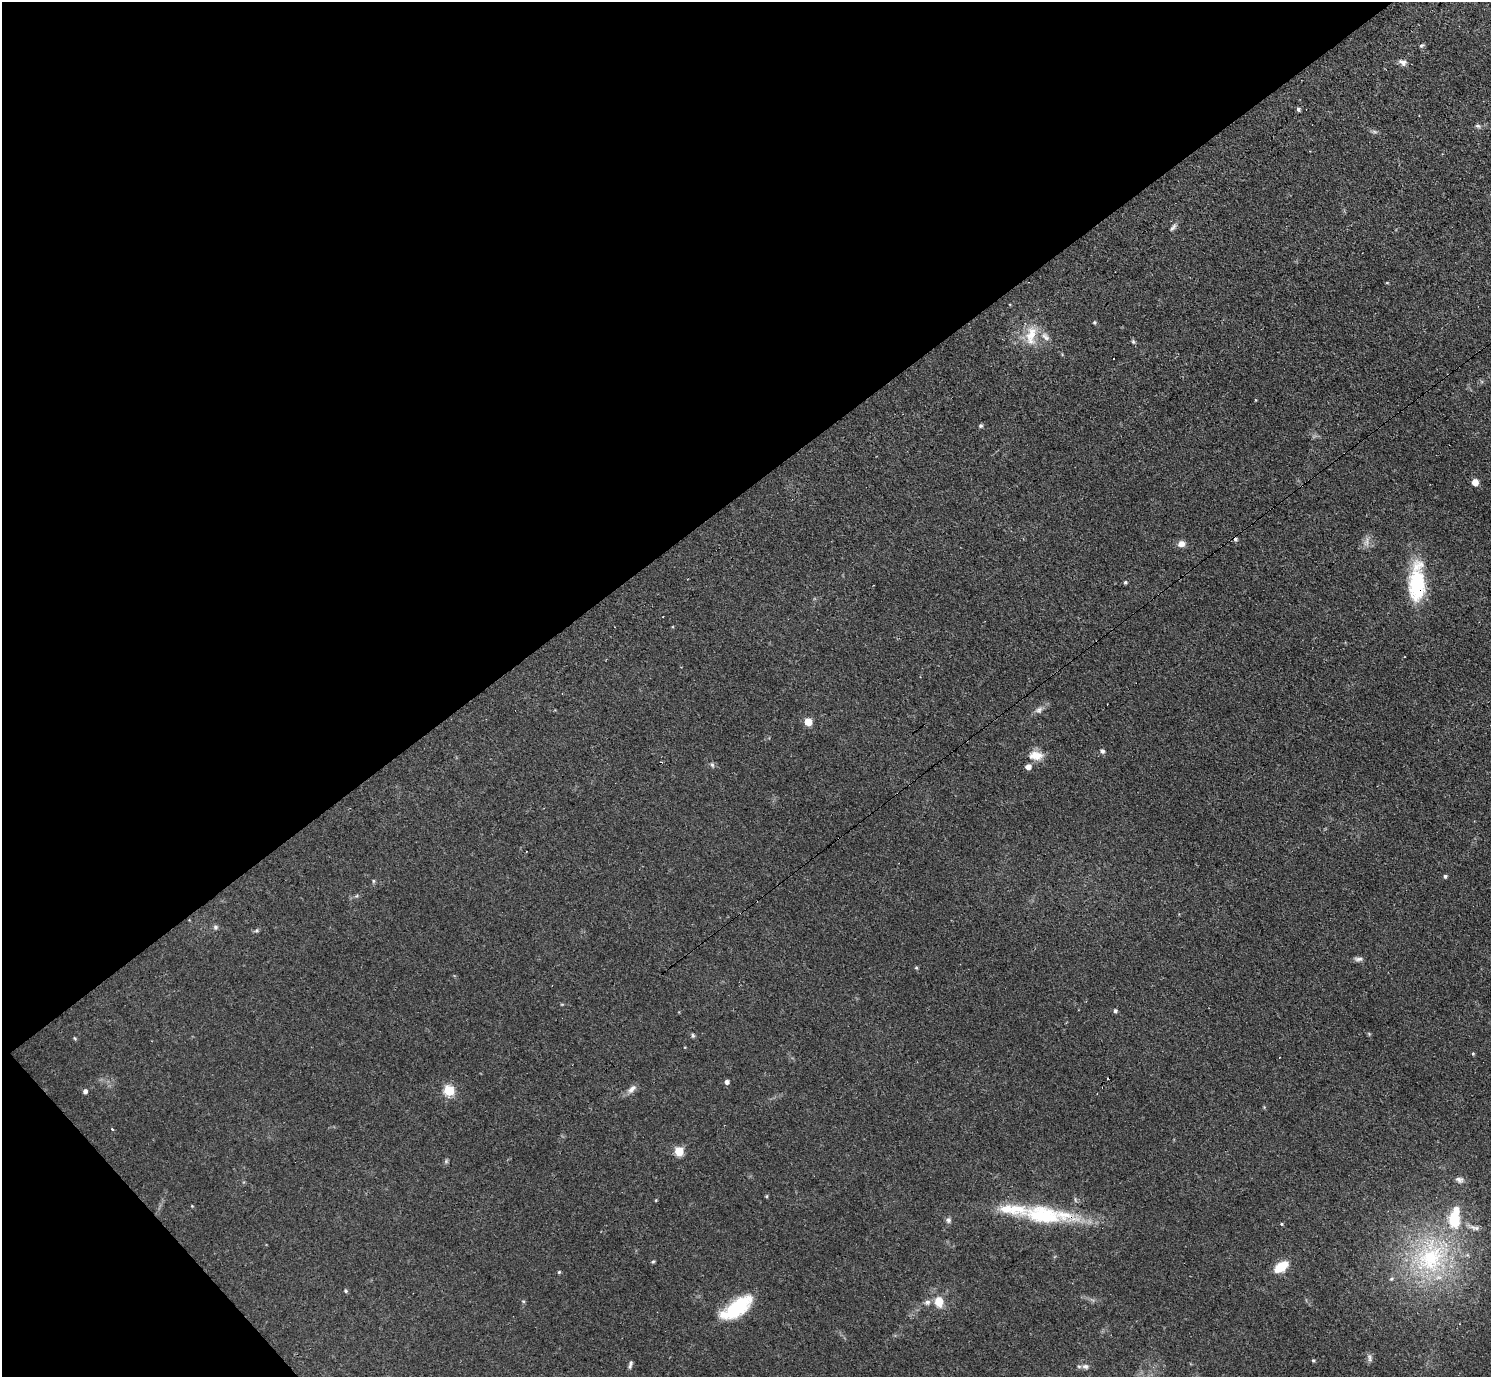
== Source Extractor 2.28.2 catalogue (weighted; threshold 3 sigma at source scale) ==
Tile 5 of 4 x 4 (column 1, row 2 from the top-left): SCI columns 64-1552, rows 3082-4456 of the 6126 x 6131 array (HDU 1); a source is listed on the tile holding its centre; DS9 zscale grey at full resolution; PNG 1493 x 1379 px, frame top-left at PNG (2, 2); no overlay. Shown black and unused: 38% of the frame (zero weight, under 3 of 4 exposures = <1% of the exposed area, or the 3 px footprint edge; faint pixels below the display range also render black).
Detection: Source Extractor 2.28.2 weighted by HDU 2 'WHT'; one run over the whole footprint, this tile lists its part. Background 0.0738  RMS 0.006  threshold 0.027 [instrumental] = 3 sigma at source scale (4.5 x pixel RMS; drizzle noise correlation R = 1.50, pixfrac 1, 0.05/0.05 arcsec/px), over >= 5 px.
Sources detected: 68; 1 too faint to see at this stretch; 5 cosmic-ray / hot-pixel residue — not listed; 3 inside a brighter listed object's ellipse — not listed separately; the other 59 listed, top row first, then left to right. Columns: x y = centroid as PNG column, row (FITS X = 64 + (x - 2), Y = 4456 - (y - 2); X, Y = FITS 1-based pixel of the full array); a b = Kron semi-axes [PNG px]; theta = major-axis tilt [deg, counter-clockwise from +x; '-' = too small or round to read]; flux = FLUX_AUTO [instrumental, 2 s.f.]
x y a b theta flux
1421 46 6 4 30 0.9
1403 62 10 7 -22 2.7
1298 109 5 4 - 1.2
1478 126 8 4 -1 1.3
1374 132 9 4 -9 1.2
1310 151 2 2 - 0.37
1173 227 12 4 48 1.6
1094 322 5 4 - 0.76
1031 334 24 15 79 14
1133 342 6 5 - 0.97
1255 400 5 3 - 0.44
980 426 5 5 - 1.1
1475 482 6 6 - 4.8
1181 544 8 7 - 3.9
1125 582 5 4 - 0.96
1417 583 44 17 89 42
1039 710 10 8 27 2.5
808 722 5 5 - 15
1102 751 6 5 - 1.5
1035 755 18 11 7 7.5
712 765 7 5 -67 1.2
1028 767 5 5 - 4
1445 876 4 4 - 1
373 881 6 4 -89 0.75
215 927 6 6 - 1.4
257 930 7 4 32 0.99
1358 959 12 5 -2 1.9
916 968 5 3 - 0.66
1115 1011 5 4 - 1.3
693 1035 6 4 -87 0.91
75 1038 6 3 -46 0.65
1473 1054 4 4 - 0.67
727 1082 5 5 - 2
632 1089 14 7 48 3.3
85 1091 4 4 - 2.1
449 1091 6 5 - 42
112 1129 3 3 - 0.72
679 1151 5 5 - 28
446 1161 6 6 - 0.91
1459 1180 11 8 -12 2.5
766 1196 4 4 - 0.64
656 1200 5 3 - 0.51
1045 1215 64 22 -4 55
948 1220 7 7 - 1.6
1282 1224 4 4 - 0.67
1474 1228 15 6 -16 3
1430 1258 47 39 66 82
653 1262 5 4 - 0.89
1281 1267 16 9 34 12
559 1272 4 4 - 0.72
1391 1279 6 4 35 0.9
346 1291 5 4 - 0.96
939 1301 13 10 -78 8.5
927 1302 8 6 17 2.1
737 1308 34 14 35 39
1370 1358 11 5 -80 1.8
1313 1360 4 4 - 0.7
630 1365 11 4 76 1.5
1085 1366 9 7 -2 2.5
Overlapping masked pixels (flux is a lower limit): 2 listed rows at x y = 1417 583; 1045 1215